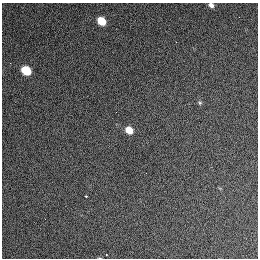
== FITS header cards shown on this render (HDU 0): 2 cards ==
NAXIS1  =                  256 / length of data axis 1
NAXIS2  =                  256 / length of data axis 2

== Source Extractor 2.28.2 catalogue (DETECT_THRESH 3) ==
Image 256 x 256 px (HDU 0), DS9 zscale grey, 1 PNG px = 1 image px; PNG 260 x 260 px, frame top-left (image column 1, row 256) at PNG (2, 3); no overlay
Background 1270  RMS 14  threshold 43.3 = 3 sigma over >= 5 px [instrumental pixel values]
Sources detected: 7; all 7 listed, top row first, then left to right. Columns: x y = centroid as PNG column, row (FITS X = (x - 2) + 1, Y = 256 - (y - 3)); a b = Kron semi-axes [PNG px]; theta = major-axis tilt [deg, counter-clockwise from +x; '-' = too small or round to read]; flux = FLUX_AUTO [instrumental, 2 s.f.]
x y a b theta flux
211 5 6 5 - 3800
101 21 7 5 -42 22000
10 63 2 2 - 500
26 70 7 6 - 36000
200 103 5 5 - 1300
129 130 7 5 -36 14000
86 196 3 3 - 1400
At the frame edge (FLAGS 8, measured only in part): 1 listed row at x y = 211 5